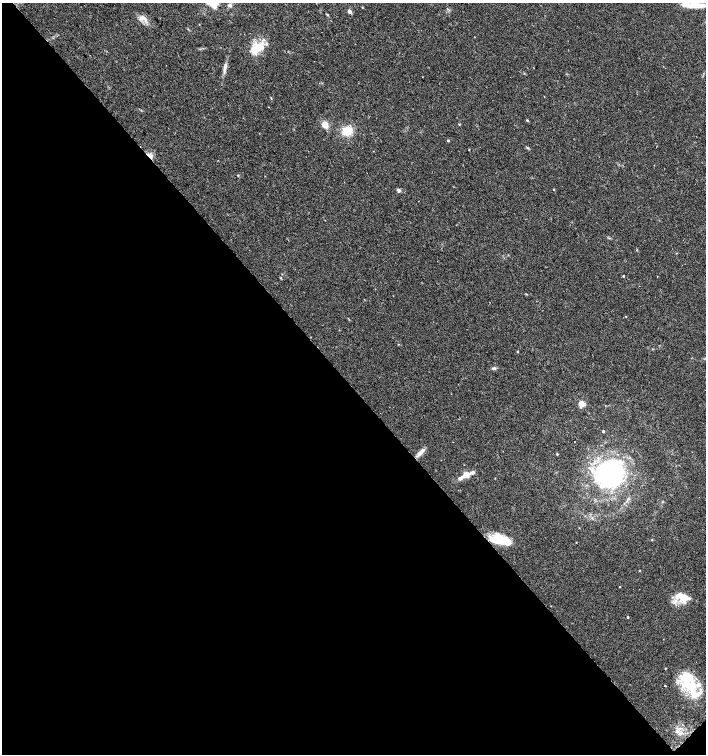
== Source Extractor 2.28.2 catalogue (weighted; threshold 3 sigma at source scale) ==
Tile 14 of 4 x 4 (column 2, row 4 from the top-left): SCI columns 1582-2988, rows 31-1534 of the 6042 x 6072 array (HDU 1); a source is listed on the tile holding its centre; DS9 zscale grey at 2 x 2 block average (1 PNG px = mean of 2 x 2 image px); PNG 708 x 756 px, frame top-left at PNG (2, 3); no overlay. Shown black and unused: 49% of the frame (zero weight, under 2 of 3 exposures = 2% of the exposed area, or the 3 px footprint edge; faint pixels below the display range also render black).
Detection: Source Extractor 2.28.2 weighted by HDU 2 'WHT'; one run over the whole footprint, this tile lists its part. Background 0.0654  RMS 0.0089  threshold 0.0403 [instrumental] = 3 sigma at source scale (4.5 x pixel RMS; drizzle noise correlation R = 1.50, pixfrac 1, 0.0396/0.0396 arcsec/px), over >= 5 px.
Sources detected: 49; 2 inside a brighter object's white glare — not listed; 8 inside a brighter listed object's ellipse — not listed separately; the other 39 listed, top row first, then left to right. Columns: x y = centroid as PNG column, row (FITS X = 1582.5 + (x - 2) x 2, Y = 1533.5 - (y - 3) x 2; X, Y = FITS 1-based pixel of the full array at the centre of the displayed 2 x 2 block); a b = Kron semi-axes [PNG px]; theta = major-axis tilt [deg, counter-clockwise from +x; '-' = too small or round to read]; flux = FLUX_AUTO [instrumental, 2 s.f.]
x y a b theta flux
213 4 19 9 -16 24
693 5 23 6 -2 30
349 11 4 3 - 7.9
142 18 10 6 1 11
474 37 2 2 - 0.91
257 48 18 10 30 41
225 68 14 4 77 9.3
271 98 4 2 - 1.2
527 120 3 3 - 2.1
459 124 3 3 - 1.3
325 125 8 7 - 15
347 131 10 9 - 37
448 141 2 2 - 2.1
528 148 4 2 - 1.7
150 156 9 4 -49 9.1
238 175 3 2 - 1.4
554 189 2 2 - 1.4
398 190 5 4 - 4.2
676 253 3 2 - 0.89
623 276 3 2 - 1
626 316 2 2 - 0.96
398 344 2 2 - 1.1
518 351 3 2 - 1.2
493 368 6 3 25 3.3
582 404 3 3 - 41
603 431 2 2 - 2.9
421 452 15 4 46 10
557 454 2 2 - 2.2
467 474 14 7 13 18
610 474 33 29 3 280
499 540 22 10 -13 56
640 571 2 2 - 1.1
619 586 2 2 - 2.1
682 597 19 11 -27 35
627 617 2 2 - 1.8
665 668 2 2 - 1.1
665 686 2 2 - 1.5
690 686 34 12 -47 79
677 731 8 4 50 7.5
Overlapping masked pixels (flux is a lower limit): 2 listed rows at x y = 150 156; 499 540
Isophote crosses this tile's border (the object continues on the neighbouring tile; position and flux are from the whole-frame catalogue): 1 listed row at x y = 213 4
Diffuse or blended objects may show on this block-average render without a row.